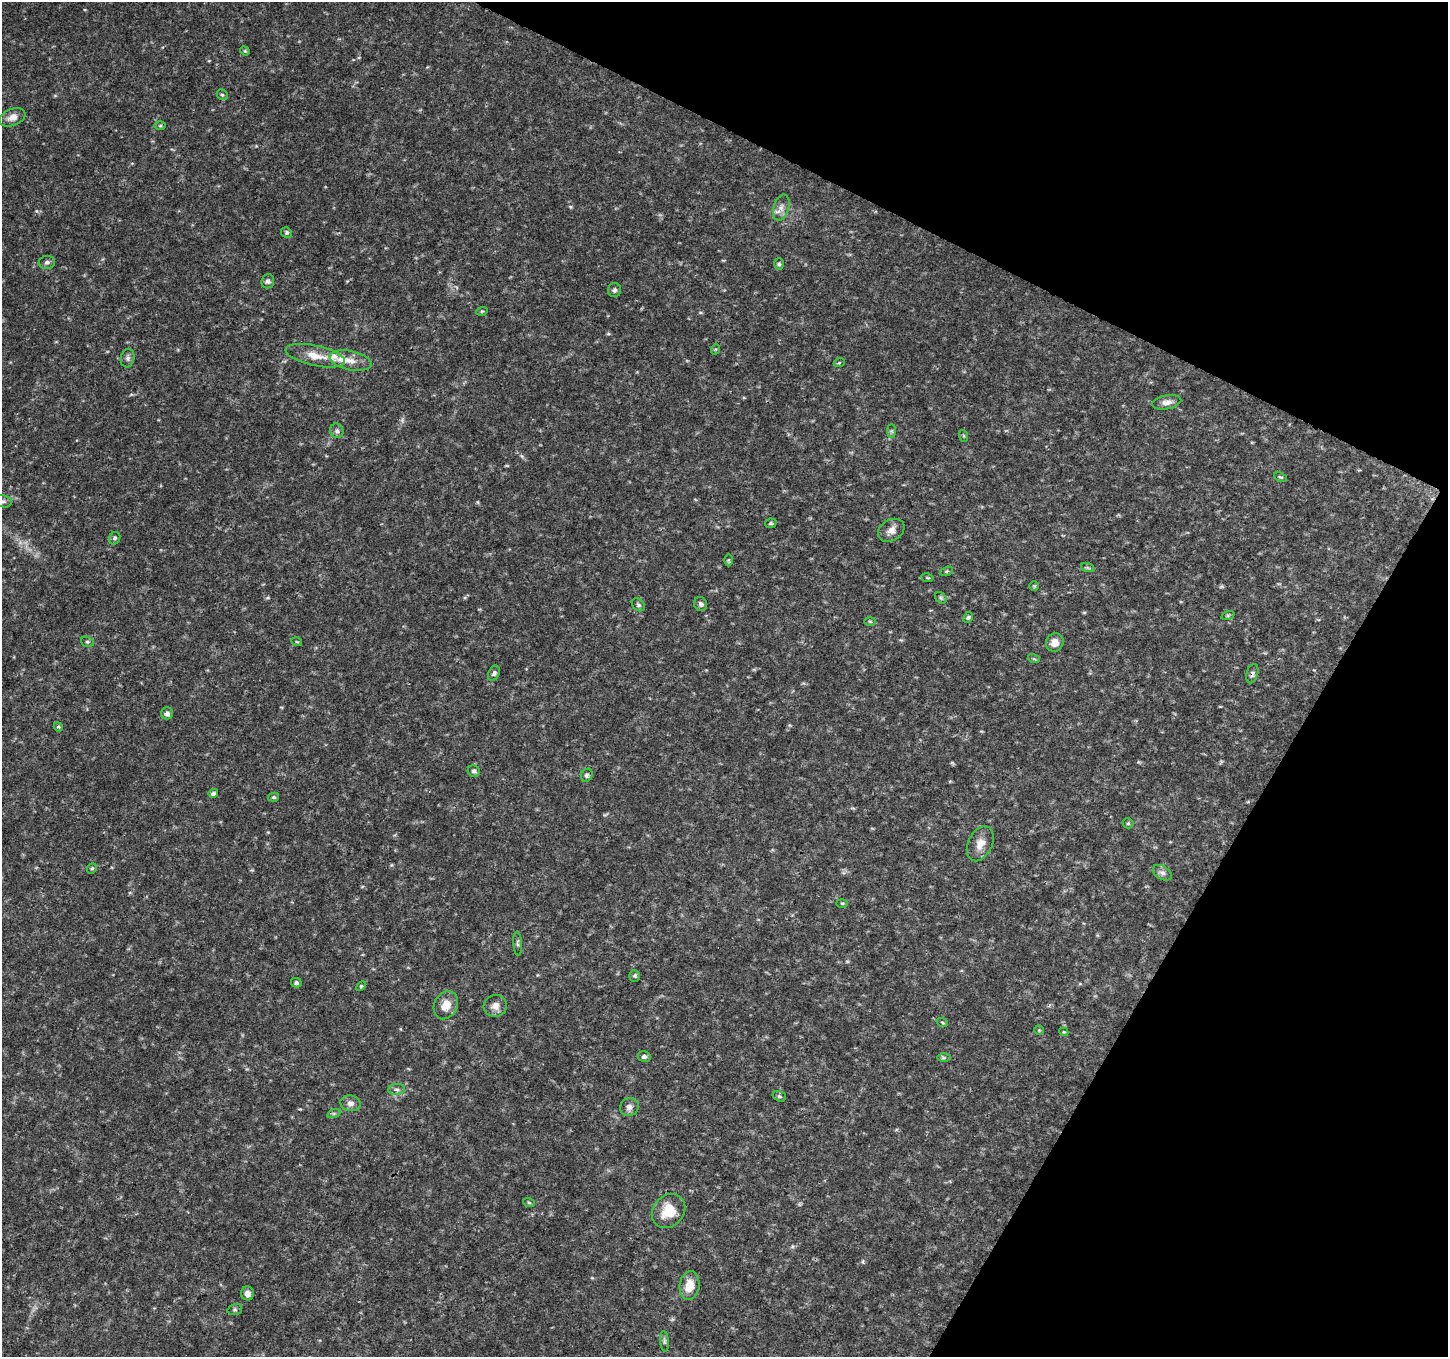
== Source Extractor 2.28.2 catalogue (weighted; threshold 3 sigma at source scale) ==
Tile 8 of 4 x 4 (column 4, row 2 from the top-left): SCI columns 4343-5788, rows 2915-4269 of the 5800 x 5892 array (HDU 1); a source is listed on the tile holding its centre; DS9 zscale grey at full resolution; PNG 1450 x 1359 px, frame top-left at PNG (2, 2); each listed source drawn as its Kron ellipse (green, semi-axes under 4 px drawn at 4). Shown black and unused: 24% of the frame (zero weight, under 3 of 4 exposures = <1% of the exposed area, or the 3 px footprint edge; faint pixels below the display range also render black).
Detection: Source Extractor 2.28.2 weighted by HDU 2 'WHT'; one run over the whole footprint, this tile lists its part. Background 0.0318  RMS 0.0035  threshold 0.0159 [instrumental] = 3 sigma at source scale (4.5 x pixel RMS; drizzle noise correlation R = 1.50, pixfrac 1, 0.0396/0.0396 arcsec/px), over >= 5 px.
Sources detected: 77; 2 inside a brighter listed object's ellipse — not listed separately; the other 75 listed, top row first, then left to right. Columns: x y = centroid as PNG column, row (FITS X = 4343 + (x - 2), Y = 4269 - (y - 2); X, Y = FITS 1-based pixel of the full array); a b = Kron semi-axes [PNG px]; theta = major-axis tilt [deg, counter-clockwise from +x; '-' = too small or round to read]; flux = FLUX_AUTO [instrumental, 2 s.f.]
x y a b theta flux
245 51 5 4 - 0.41
222 95 6 5 - 0.58
13 117 13 8 22 3.1
160 126 5 3 - 0.44
781 208 13 7 74 2
286 232 5 5 - 0.62
47 262 8 6 10 1
779 264 5 5 - 0.68
268 281 7 6 - 1.1
614 290 7 6 - 0.9
482 311 6 3 17 0.39
716 349 5 3 - 0.35
315 356 30 10 -12 5.6
128 358 9 6 75 1.1
351 361 21 9 -12 4
839 363 5 3 - 0.33
1167 402 14 7 11 2.1
337 431 7 6 - 0.99
891 431 7 4 -90 0.65
964 436 6 4 -71 0.39
1280 477 6 3 -25 0.46
3 501 8 6 -11 0.99
771 523 5 5 - 0.52
891 530 14 10 31 2.6
115 538 6 5 - 0.74
729 560 6 4 89 0.45
1088 568 7 4 -19 0.54
946 571 6 4 20 0.51
927 578 6 3 -9 0.4
1034 586 5 4 - 0.4
941 598 6 5 - 0.58
701 604 7 6 - 0.97
638 605 7 5 -45 0.69
1228 615 7 4 19 0.51
968 617 6 4 62 0.57
870 621 6 4 -1 0.4
87 642 6 5 - 0.61
297 642 5 3 - 0.32
1055 643 9 8 - 3
1034 659 6 4 -17 0.48
494 673 8 5 67 1
1252 674 10 5 74 1.1
167 713 6 6 - 1.2
58 727 5 4 - 0.45
474 771 6 5 - 0.93
587 775 7 5 65 0.83
213 793 5 4 - 0.75
274 797 5 4 - 0.52
1128 823 5 5 - 0.53
980 844 18 12 64 3.7
92 869 5 4 - 0.53
1162 873 10 6 -30 1.4
842 903 6 3 -1 0.38
518 943 12 4 -86 0.83
634 976 6 5 - 0.63
296 983 5 4 - 0.65
361 986 6 3 44 0.43
446 1005 15 11 62 4.2
495 1006 11 11 - 2.5
942 1022 5 3 - 0.36
1039 1030 4 4 - 0.38
1064 1032 4 3 - 0.33
644 1056 6 5 - 0.97
944 1058 6 4 0 0.59
397 1089 8 5 4 1
779 1096 7 5 -16 0.62
350 1103 10 8 -11 1.8
629 1107 9 8 - 1.9
334 1113 7 4 19 0.65
529 1203 6 3 -20 0.39
669 1211 18 15 48 8.1
690 1286 14 10 82 5.4
247 1293 7 6 - 1.6
235 1309 7 5 16 0.62
664 1341 10 4 -85 0.77
Overlapping masked pixels (flux is a lower limit): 1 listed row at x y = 1252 674